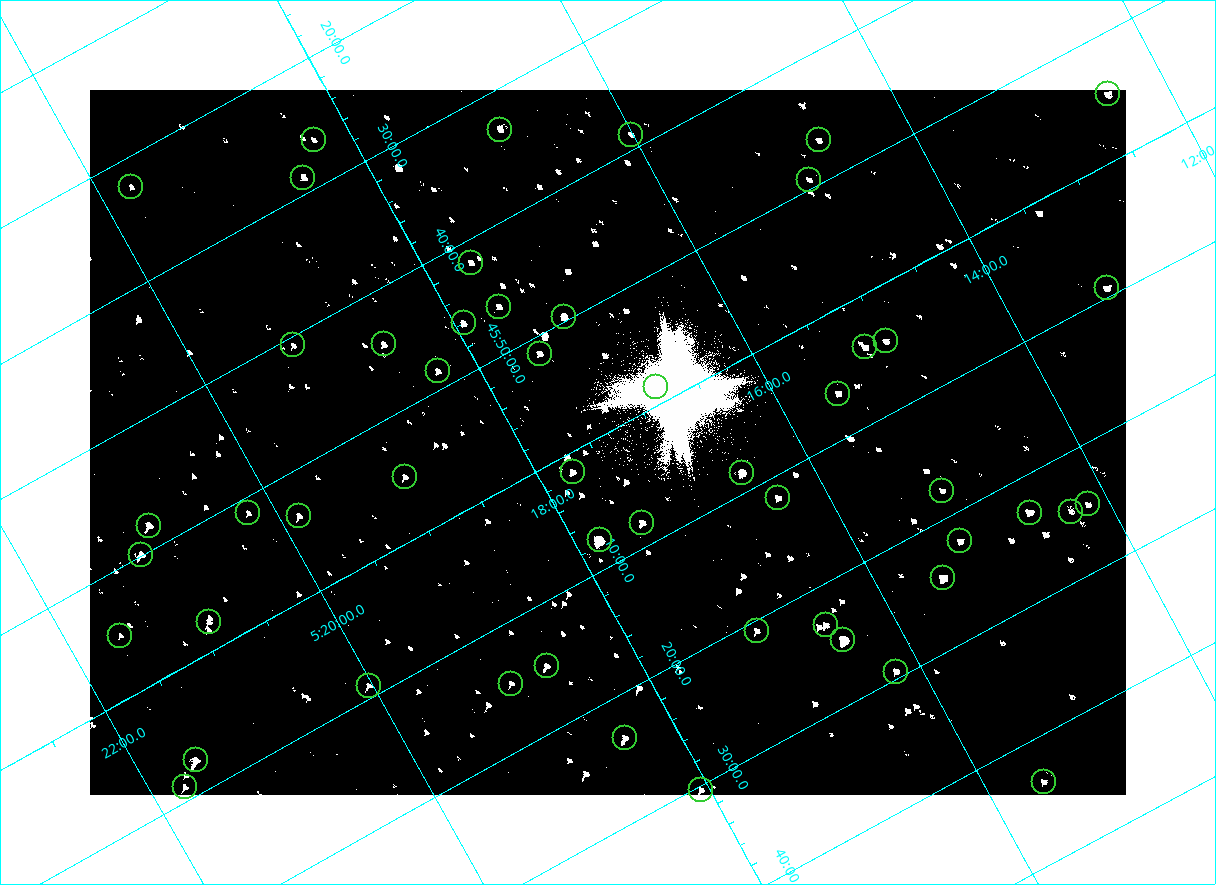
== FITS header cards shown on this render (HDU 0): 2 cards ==
NAXIS1  =                 2072
NAXIS2  =                 1410

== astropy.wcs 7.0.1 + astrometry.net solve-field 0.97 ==
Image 2072 x 1410 px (HDU 0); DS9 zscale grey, zoomed out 1/2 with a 90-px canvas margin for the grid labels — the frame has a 2x2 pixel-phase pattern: the four 2x2 pixel phases sit at different levels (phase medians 80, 80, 80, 144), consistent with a one-shot-colour (mosaic) sensor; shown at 1/2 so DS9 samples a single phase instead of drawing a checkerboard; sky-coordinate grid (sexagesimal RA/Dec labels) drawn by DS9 from the SOLVED WCS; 51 Tycho-2 reference stars matched to detected sources circled (green)
Header WCS: none
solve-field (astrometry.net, Tycho-2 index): SOLVED blind (the file carries no WCS)
Solved WCS: RA---TAN-SIP/DEC--TAN-SIP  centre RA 05:17:22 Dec +46:01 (79.34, +46.01 deg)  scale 2.54 arcsec/px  FOV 87.7' x 59.7'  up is -151 deg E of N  parity flipped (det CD > 0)
(file carries no celestial WCS; the grid is the blind solution)
Tycho-2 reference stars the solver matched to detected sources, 51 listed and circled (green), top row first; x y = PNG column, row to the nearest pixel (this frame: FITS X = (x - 90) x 2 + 1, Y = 1410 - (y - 90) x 2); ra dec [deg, ICRS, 3 dp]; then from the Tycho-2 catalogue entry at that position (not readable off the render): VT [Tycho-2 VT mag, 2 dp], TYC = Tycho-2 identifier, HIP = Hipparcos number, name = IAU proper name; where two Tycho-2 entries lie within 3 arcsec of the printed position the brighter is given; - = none
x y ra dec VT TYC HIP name
1108 94 78.114 +45.913 9.89 3345-1356-1 - -
500 130 79.231 +45.552 9.98 3358-927-1 - -
631 134 79.004 +45.647 11.41 3358-2181-1 - -
314 140 79.570 +45.438 11.18 3358-2771-1 - -
818 140 78.675 +45.779 11.07 3345-1858-1 - -
303 178 79.625 +45.478 9.93 3358-231-1 - -
809 180 78.730 +45.821 11.17 3345-560-1 - -
131 187 79.937 +45.373 10.74 3358-949-1 - -
471 262 79.411 +45.697 10.62 3358-1083-1 - -
1106 288 78.300 +46.154 9.71 3345-874-1 - -
499 306 79.404 +45.771 10.28 3358-1309-1 - -
564 316 79.298 +45.827 8.77 3358-3023-1 - -
464 323 79.483 +45.767 10.14 3358-481-1 - -
886 341 78.747 +46.074 10.28 3345-730-1 - -
384 344 79.645 +45.739 10.39 3358-323-1 - -
293 345 79.806 +45.679 11.23 3358-1039-1 - -
865 347 78.791 +46.067 9.53 3358-1478-1 - -
540 354 79.377 +45.856 9.99 3358-2785-1 - -
438 371 79.575 +45.809 10.46 3358-3067-1 - -
656 386 79.203 +45.975 10.21 3358-3142-1 - -
838 394 78.883 +46.107 10.16 3358-1042-1 - -
572 472 79.434 +46.025 9.87 3358-2812-1 - -
742 473 79.133 +46.141 8.10 3358-3148-1 - -
404 476 79.737 +45.917 10.42 3358-2222-1 - -
942 490 78.790 +46.297 10.91 3358-2798-1 - -
778 498 79.092 +46.196 10.35 3358-1074-1 - -
1088 504 78.541 +46.411 10.86 3345-1321-1 - -
1030 512 78.654 +46.383 8.84 3345-1869-1 - -
1071 512 78.578 +46.409 10.96 3345-1097-1 - -
248 513 80.050 +45.855 11.27 3358-2824-1 - -
299 516 79.963 +45.894 10.08 3358-2584-1 - -
642 522 79.360 +46.135 9.37 3358-2973-1 - -
149 526 80.238 +45.802 9.43 3358-655-1 - -
600 540 79.453 +46.128 7.41 3358-2414-1 - -
960 541 78.806 +46.372 10.28 3358-1208-1 - -
141 554 80.281 +45.832 9.52 3358-2963-1 - -
942 578 78.874 +46.406 8.07 3358-1254-1 - -
208 622 80.228 +45.962 10.38 3358-2502-1 - -
826 625 79.131 +46.386 9.87 3358-62-1 - -
756 630 79.260 +46.346 10.40 3358-902-1 - -
120 636 80.398 +45.917 10.91 3358-2348-1 - -
843 640 79.113 +46.416 6.95 3358-1284-1 - -
546 666 79.670 +46.248 10.61 3358-2504-1 - -
896 672 79.049 +46.490 10.10 3358-1590-1 - -
511 684 79.751 +46.245 10.97 3358-2202-1 - -
368 686 80.007 +46.150 10.36 3358-1438-1 - -
624 738 79.602 +46.390 9.90 3358-202-1 - -
196 760 80.388 +46.123 8.89 3358-1920-1 - -
1044 782 78.889 +46.726 10.59 3358-58-1 - -
185 787 80.435 +46.149 10.14 3358-1944-1 - -
701 790 79.516 +46.506 10.34 3358-900-1 - -